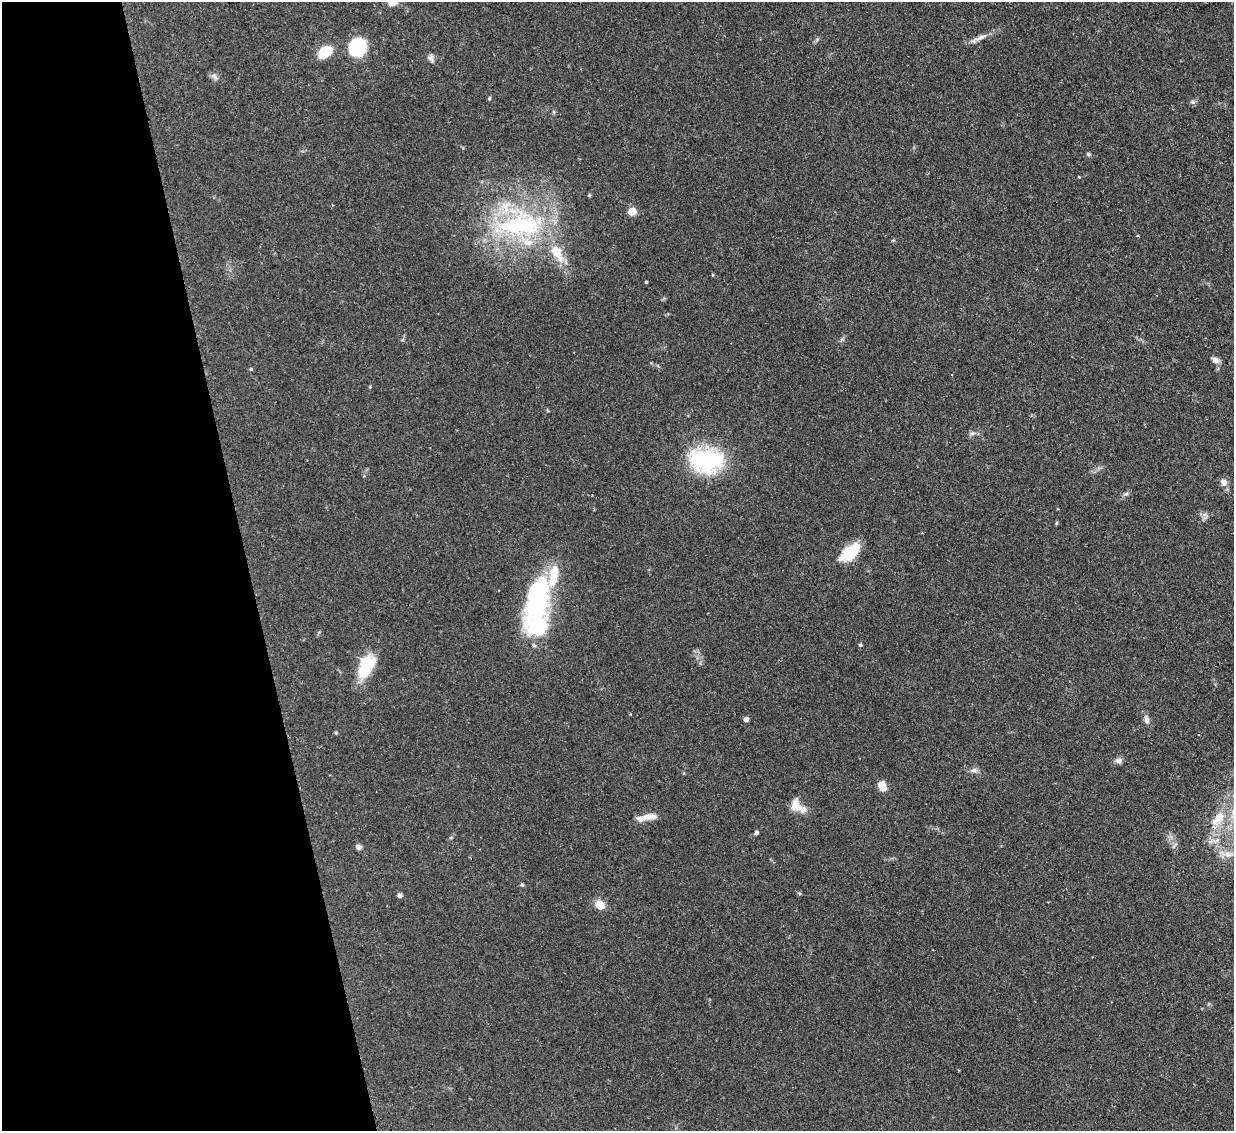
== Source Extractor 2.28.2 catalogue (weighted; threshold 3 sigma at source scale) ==
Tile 5 of 4 x 4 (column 1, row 2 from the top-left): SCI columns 1-1232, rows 2514-3642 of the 4931 x 4910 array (HDU 1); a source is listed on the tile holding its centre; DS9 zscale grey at full resolution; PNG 1236 x 1133 px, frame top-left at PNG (2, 2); no overlay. Shown black and unused: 20% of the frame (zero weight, under 2 of 3 exposures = <1% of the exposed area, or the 3 px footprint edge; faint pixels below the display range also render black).
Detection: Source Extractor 2.28.2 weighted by HDU 2 'WHT'; one run over the whole footprint, this tile lists its part. Background 0.0828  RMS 0.0061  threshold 0.0275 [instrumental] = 3 sigma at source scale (4.5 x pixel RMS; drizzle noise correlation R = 1.50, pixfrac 1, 0.05/0.05 arcsec/px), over >= 5 px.
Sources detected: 47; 5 inside a brighter listed object's ellipse — not listed separately; the other 42 listed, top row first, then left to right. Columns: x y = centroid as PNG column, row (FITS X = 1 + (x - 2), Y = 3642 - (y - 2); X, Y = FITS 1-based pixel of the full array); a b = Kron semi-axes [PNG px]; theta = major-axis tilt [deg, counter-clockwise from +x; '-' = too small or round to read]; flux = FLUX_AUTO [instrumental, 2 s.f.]
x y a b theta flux
392 2 9 8 - 6
980 38 17 6 26 3.9
357 47 18 15 50 35
325 52 15 9 37 17
431 58 13 6 -71 2.1
215 76 13 6 -42 2.2
489 98 5 3 - 0.66
1193 102 6 5 - 1.1
1088 154 7 4 -27 0.99
632 211 5 5 - 17
521 225 70 43 1 100
1138 236 4 2 - 0.46
646 282 3 3 - 0.88
1215 360 11 7 -25 2.5
251 369 4 4 - 0.62
972 433 6 6 - 1.5
706 460 34 23 -3 67
1224 482 10 9 - 3.1
1126 494 7 5 20 1.4
1058 509 3 3 - 0.48
1205 515 7 4 -18 1.5
1056 523 5 3 - 0.64
850 552 21 10 39 28
536 599 55 30 82 80
860 645 5 4 - 0.79
366 666 30 16 65 24
746 719 4 4 - 3
1146 719 11 7 -78 2.6
336 733 5 3 - 0.62
1119 760 10 7 -10 2.1
974 770 9 6 10 2.1
683 773 4 3 - 0.71
882 786 9 6 -72 9.8
795 805 15 10 88 6.7
647 817 24 7 11 7.1
1219 817 19 14 58 12
756 833 5 4 - 1.4
358 847 6 5 - 2.4
1226 854 18 8 -6 5.7
522 885 5 4 - 0.87
400 895 6 5 - 1.8
600 905 11 9 -41 8.1
Isophote crosses this tile's border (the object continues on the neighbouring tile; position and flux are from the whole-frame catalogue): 1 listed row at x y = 392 2